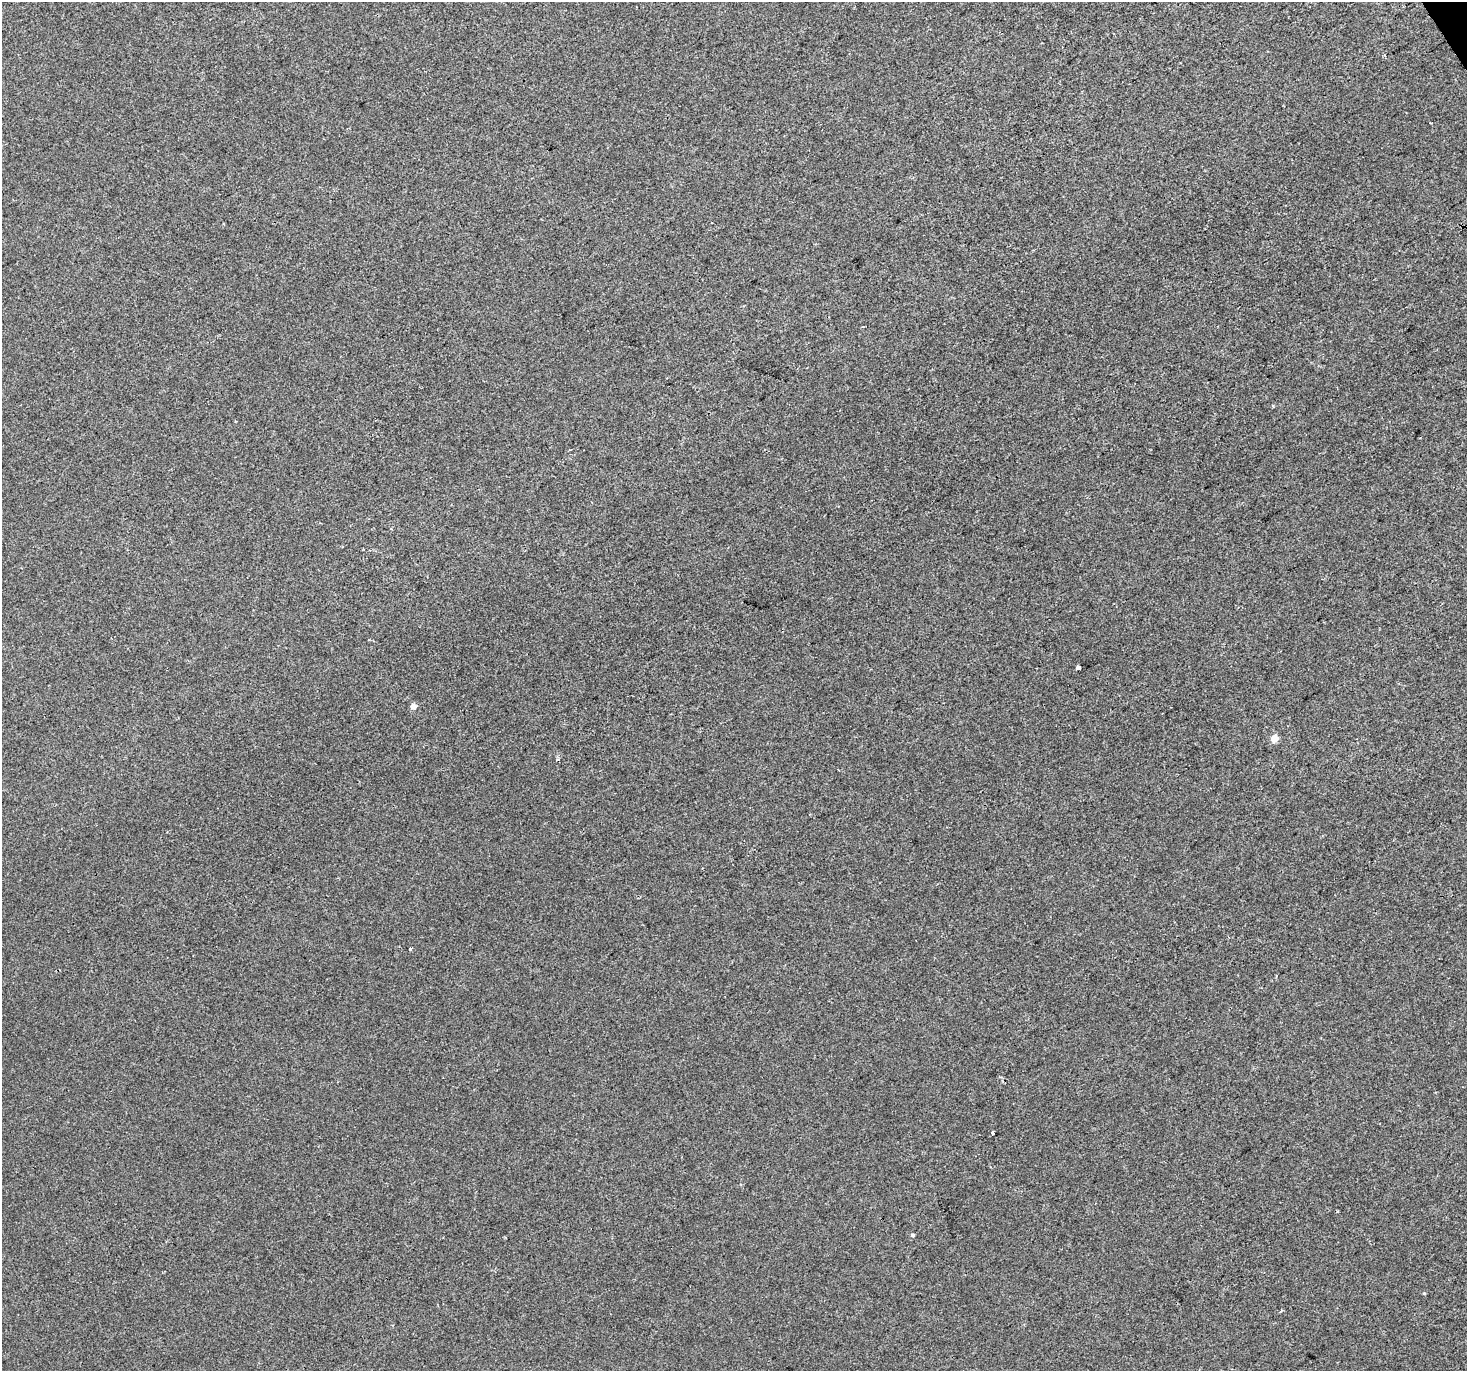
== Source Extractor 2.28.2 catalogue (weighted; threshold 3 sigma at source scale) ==
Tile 10 of 4 x 4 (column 2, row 3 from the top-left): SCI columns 1468-2932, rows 1544-2912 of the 5862 x 5765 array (HDU 1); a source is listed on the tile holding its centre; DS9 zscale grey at full resolution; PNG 1469 x 1373 px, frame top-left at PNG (2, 2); no overlay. Shown black and unused: <1% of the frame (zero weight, under 2 of 3 exposures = <1% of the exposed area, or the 3 px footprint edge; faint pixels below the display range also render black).
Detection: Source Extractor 2.28.2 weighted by HDU 2 'WHT'; one run over the whole footprint, this tile lists its part. Background -2.36e-04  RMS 0.0042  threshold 0.0188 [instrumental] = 3 sigma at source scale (4.5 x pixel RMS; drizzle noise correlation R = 1.50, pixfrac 1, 0.0396/0.0396 arcsec/px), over >= 5 px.
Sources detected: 9; all 9 listed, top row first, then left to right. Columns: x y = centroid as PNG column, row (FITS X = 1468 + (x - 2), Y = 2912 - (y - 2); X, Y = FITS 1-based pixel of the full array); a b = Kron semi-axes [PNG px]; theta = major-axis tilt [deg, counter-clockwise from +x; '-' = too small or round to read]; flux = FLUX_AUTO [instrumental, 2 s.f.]
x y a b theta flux
1273 406 4 2 - 0.33
1078 668 4 4 - 12
413 706 4 4 - 4.1
1274 739 5 4 - 6.7
410 949 4 3 - 1.2
992 1133 3 3 - 1.3
912 1235 5 4 - 0.69
1424 1293 4 4 - 0.39
1281 1311 5 3 - 0.47